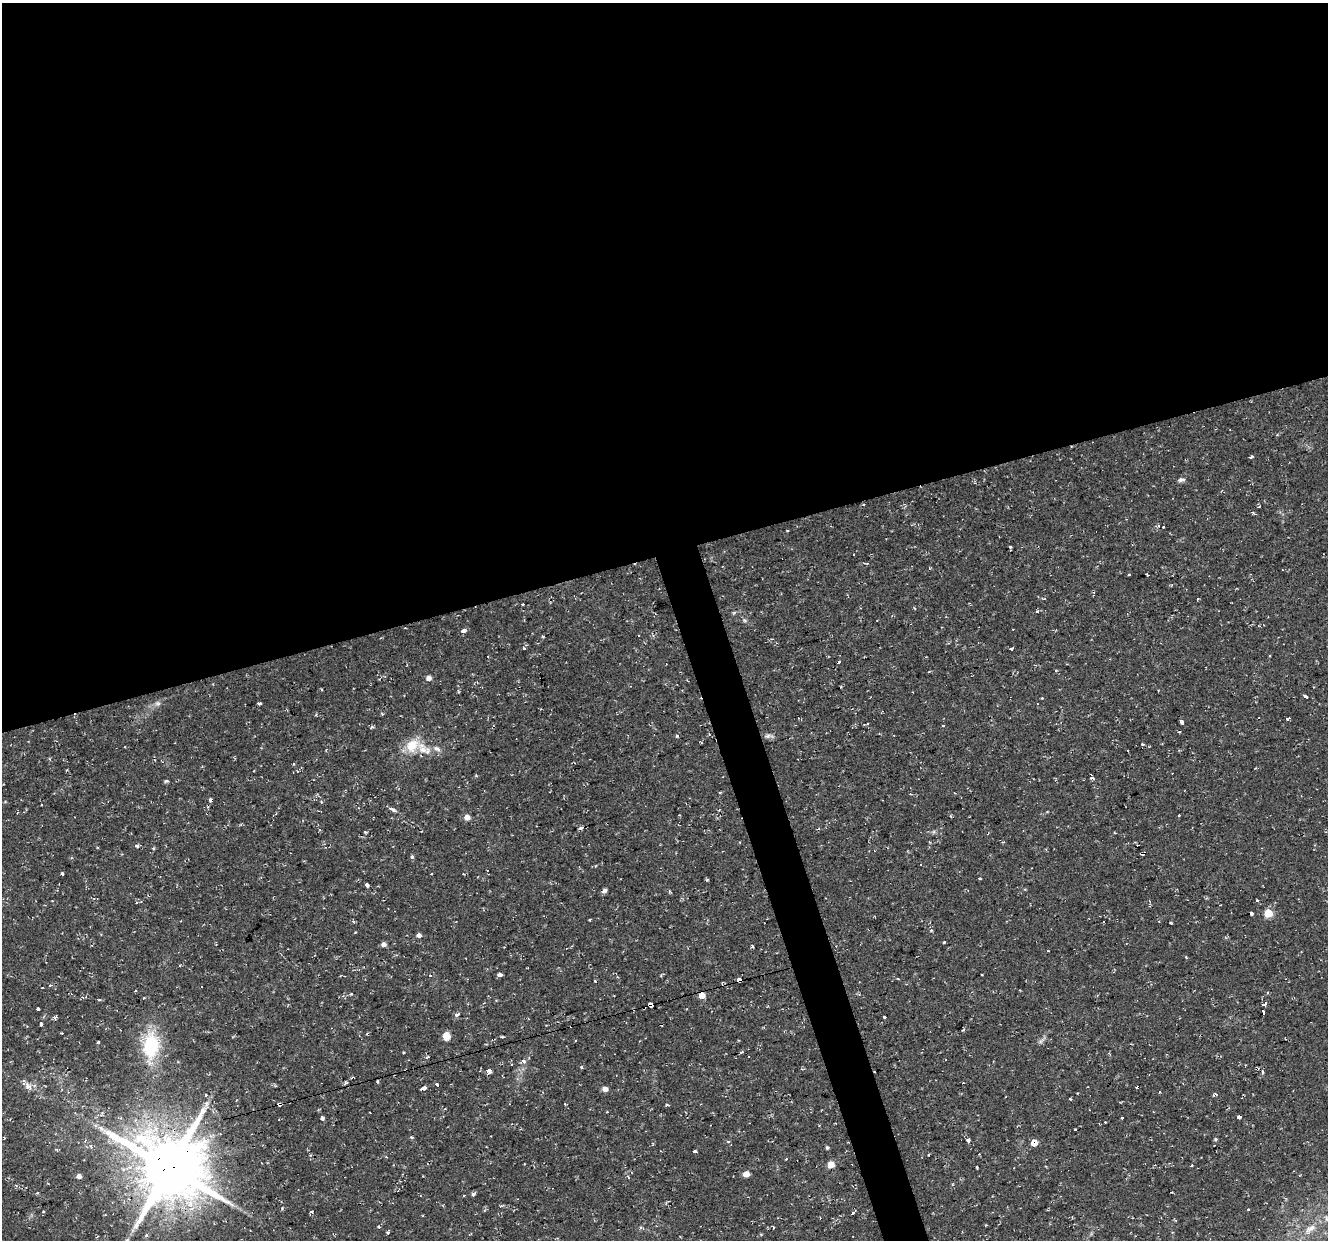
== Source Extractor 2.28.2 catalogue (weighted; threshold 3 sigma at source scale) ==
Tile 2 of 4 x 4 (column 2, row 1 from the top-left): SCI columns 1327-2652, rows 3824-5061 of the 5303 x 5123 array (HDU 1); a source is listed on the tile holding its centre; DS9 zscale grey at full resolution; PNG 1330 x 1242 px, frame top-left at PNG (2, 3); no overlay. Shown black and unused: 47% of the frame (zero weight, under 2 of 3 exposures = <1% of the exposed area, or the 3 px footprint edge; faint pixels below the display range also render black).
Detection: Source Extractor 2.28.2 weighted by HDU 2 'WHT'; one run over the whole footprint, this tile lists its part. Background 0.0251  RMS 0.0042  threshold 0.0187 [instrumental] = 3 sigma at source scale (4.5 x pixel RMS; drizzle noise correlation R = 1.50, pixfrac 1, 0.0396/0.0396 arcsec/px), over >= 5 px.
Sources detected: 156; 22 cosmic-ray / hot-pixel residue — not listed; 1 inside a brighter listed object's ellipse — not listed separately; the other 133 listed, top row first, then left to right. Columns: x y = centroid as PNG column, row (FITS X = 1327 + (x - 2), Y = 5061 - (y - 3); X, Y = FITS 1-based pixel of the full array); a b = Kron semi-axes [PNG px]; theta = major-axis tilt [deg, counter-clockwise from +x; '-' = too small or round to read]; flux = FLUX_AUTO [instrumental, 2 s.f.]
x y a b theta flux
1277 435 3 3 - 0.38
1251 457 6 3 29 0.53
1181 480 9 5 2 1.2
1258 507 3 2 - 0.39
1163 527 3 3 - 0.94
1010 547 4 3 - 2.8
1129 574 3 2 - 0.68
1147 575 4 2 - 0.4
1198 599 3 2 - 1
523 604 3 3 - 7.1
1037 611 3 3 - 2.5
463 631 5 3 - 5
1011 649 3 3 - 0.84
428 678 6 5 - 1.9
1306 697 4 3 - 3.3
158 703 8 6 -1 1.2
259 703 4 3 - 1.3
382 714 3 3 - 0.58
1287 719 3 3 - 5.9
1182 721 4 3 - 2.5
868 724 3 2 - 0.63
943 725 3 3 - 0.8
677 736 5 3 - 0.52
768 736 8 5 24 1.2
1142 744 3 3 - 1.7
412 746 22 16 50 8.4
437 749 11 6 -26 1.9
293 764 4 3 - 0.47
1092 777 5 3 - 4.7
166 781 6 3 2 0.59
720 792 4 3 - 0.38
211 800 4 3 - 19
392 809 11 4 -26 1.5
1179 815 3 3 - 0.91
467 817 6 5 - 2.6
581 828 6 4 26 1
818 829 4 2 - 0.38
137 846 5 4 - 0.81
1142 854 4 3 - 1.7
412 857 3 3 - 2.1
62 874 3 3 - 1.4
431 874 3 3 - 0.52
979 878 3 3 - 1.2
367 885 4 3 - 2.3
604 890 5 5 - 1.4
1257 900 3 3 - 0.51
1251 913 4 3 - 4.2
1268 913 5 5 - 10
590 919 3 3 - 0.77
1171 923 3 2 - 0.44
931 930 5 4 - 0.51
419 935 6 5 - 1.3
944 942 3 2 - 0.64
383 944 5 4 - 1.7
752 946 3 3 - 0.53
1186 957 4 3 - 0.5
430 975 4 4 - 0.82
499 975 4 3 - 2.4
982 975 3 3 - 0.8
898 978 4 3 - 0.38
739 980 4 3 - 2.7
595 981 3 3 - 1.8
51 985 6 4 13 0.67
135 991 3 2 - 0.44
351 994 3 3 - 0.36
702 995 5 5 - 4.2
99 999 3 3 - 1.1
651 1004 4 4 - 11
1264 1004 4 3 - 4.7
38 1009 3 3 - 1.7
1263 1013 4 3 - 30
457 1014 6 4 41 0.96
884 1017 3 3 - 1.5
55 1018 5 4 - 0.85
41 1024 4 3 - 2.2
963 1030 4 3 - 0.47
446 1036 7 6 - 6.4
1041 1041 8 4 53 1
98 1042 3 3 - 0.72
151 1045 27 17 85 25
741 1052 3 3 - 0.8
403 1053 3 2 - 0.38
427 1057 5 3 - 0.61
748 1057 2 2 - 0.37
524 1061 4 3 - 2
511 1064 3 3 - 0.79
581 1067 3 3 - 0.94
488 1071 5 4 - 4.7
1262 1072 5 3 - 0.57
345 1083 5 4 - 0.66
437 1084 4 3 - 1.9
28 1086 11 7 -55 2.4
423 1088 4 3 - 13
605 1089 5 4 - 2.8
1159 1092 3 2 - 0.46
1215 1094 5 3 - 0.84
205 1095 3 3 - 1.3
1070 1099 4 3 - 0.37
279 1104 4 3 - 7.4
565 1104 3 3 - 0.3
666 1105 3 3 - 0.85
370 1113 2 2 - 0.31
1121 1117 3 3 - 1.2
1240 1117 4 3 - 14
322 1118 3 3 - 11
1075 1130 3 3 - 1.9
220 1134 3 3 - 0.49
412 1137 5 3 - 0.46
1215 1139 5 4 - 0.49
968 1140 4 4 - 1.2
728 1141 5 3 - 0.42
1034 1143 6 6 - 3.9
91 1146 6 4 -70 0.82
827 1147 5 4 - 0.69
56 1149 6 3 -26 0.55
694 1151 3 3 - 3.3
786 1159 3 2 - 0.33
831 1164 5 5 - 5.6
1191 1165 3 3 - 1
169 1168 22 20 -25 3000
746 1174 5 5 - 3.5
79 1176 5 4 - 2.1
628 1177 5 3 - 0.33
473 1194 6 4 6 0.78
43 1212 3 3 - 1
312 1212 3 3 - 0.84
853 1213 4 3 - 2.9
1327 1219 8 7 - 1.7
379 1227 4 3 - 0.39
641 1227 5 3 - 0.57
773 1228 3 2 - 0.36
1310 1228 17 8 25 4.2
388 1232 4 3 - 0.59
Overlapping masked pixels (flux is a lower limit): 8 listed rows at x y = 211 800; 1142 854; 739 980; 702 995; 651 1004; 279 1104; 1034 1143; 169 1168
Isophote crosses this tile's border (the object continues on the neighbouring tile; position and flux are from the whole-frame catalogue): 1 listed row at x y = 1327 1219
Unlisted compact peaks at least as high as the median listed source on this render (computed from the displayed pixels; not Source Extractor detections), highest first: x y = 707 880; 524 648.